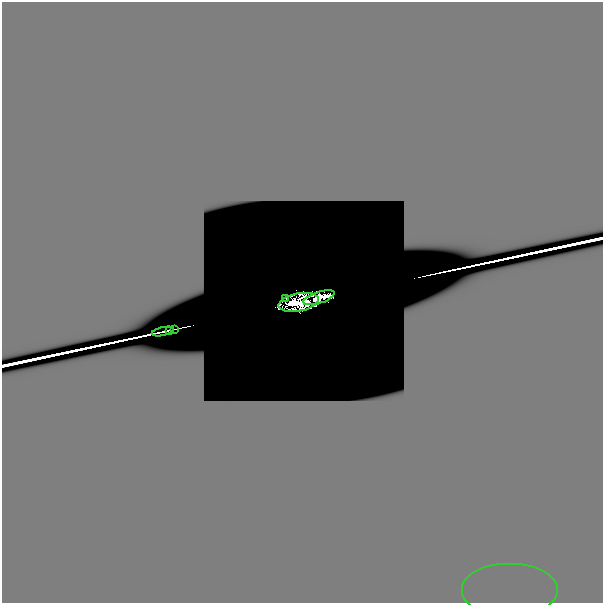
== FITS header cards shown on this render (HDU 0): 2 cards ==
NAXIS1  =                  601
NAXIS2  =                  601

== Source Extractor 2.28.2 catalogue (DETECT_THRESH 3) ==
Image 601 x 601 px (HDU 0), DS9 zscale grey, 1 PNG px = 1 image px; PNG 605 x 605 px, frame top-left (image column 1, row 601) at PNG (2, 2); each listed source drawn as its Kron ellipse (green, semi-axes under 4 px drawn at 4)
Background -3.34e-22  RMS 3.5e-22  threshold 1.06e-21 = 3 sigma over >= 5 px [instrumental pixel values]
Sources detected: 23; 16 with non-positive FLUX_AUTO (blend fragments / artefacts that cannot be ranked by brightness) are neither listed nor drawn; the other 7 listed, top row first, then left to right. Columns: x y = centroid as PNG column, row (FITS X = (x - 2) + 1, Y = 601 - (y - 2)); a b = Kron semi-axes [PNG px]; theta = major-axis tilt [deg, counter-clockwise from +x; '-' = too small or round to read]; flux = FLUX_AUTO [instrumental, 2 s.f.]
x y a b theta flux
285 298 2 2 - 1.7e-02
319 298 16 6 18 3.6e-01
298 302 20 9 10 2.7e+00
174 329 3 2 - 6.8e-07
170 330 4 2 - 3.1e-07
163 331 11 2 12 1.3e-06
510 591 48 27 0 1.7e-08
At the frame edge (FLAGS 8, measured only in part): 1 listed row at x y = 510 591
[16 non-positive-flux detections neither listed nor drawn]